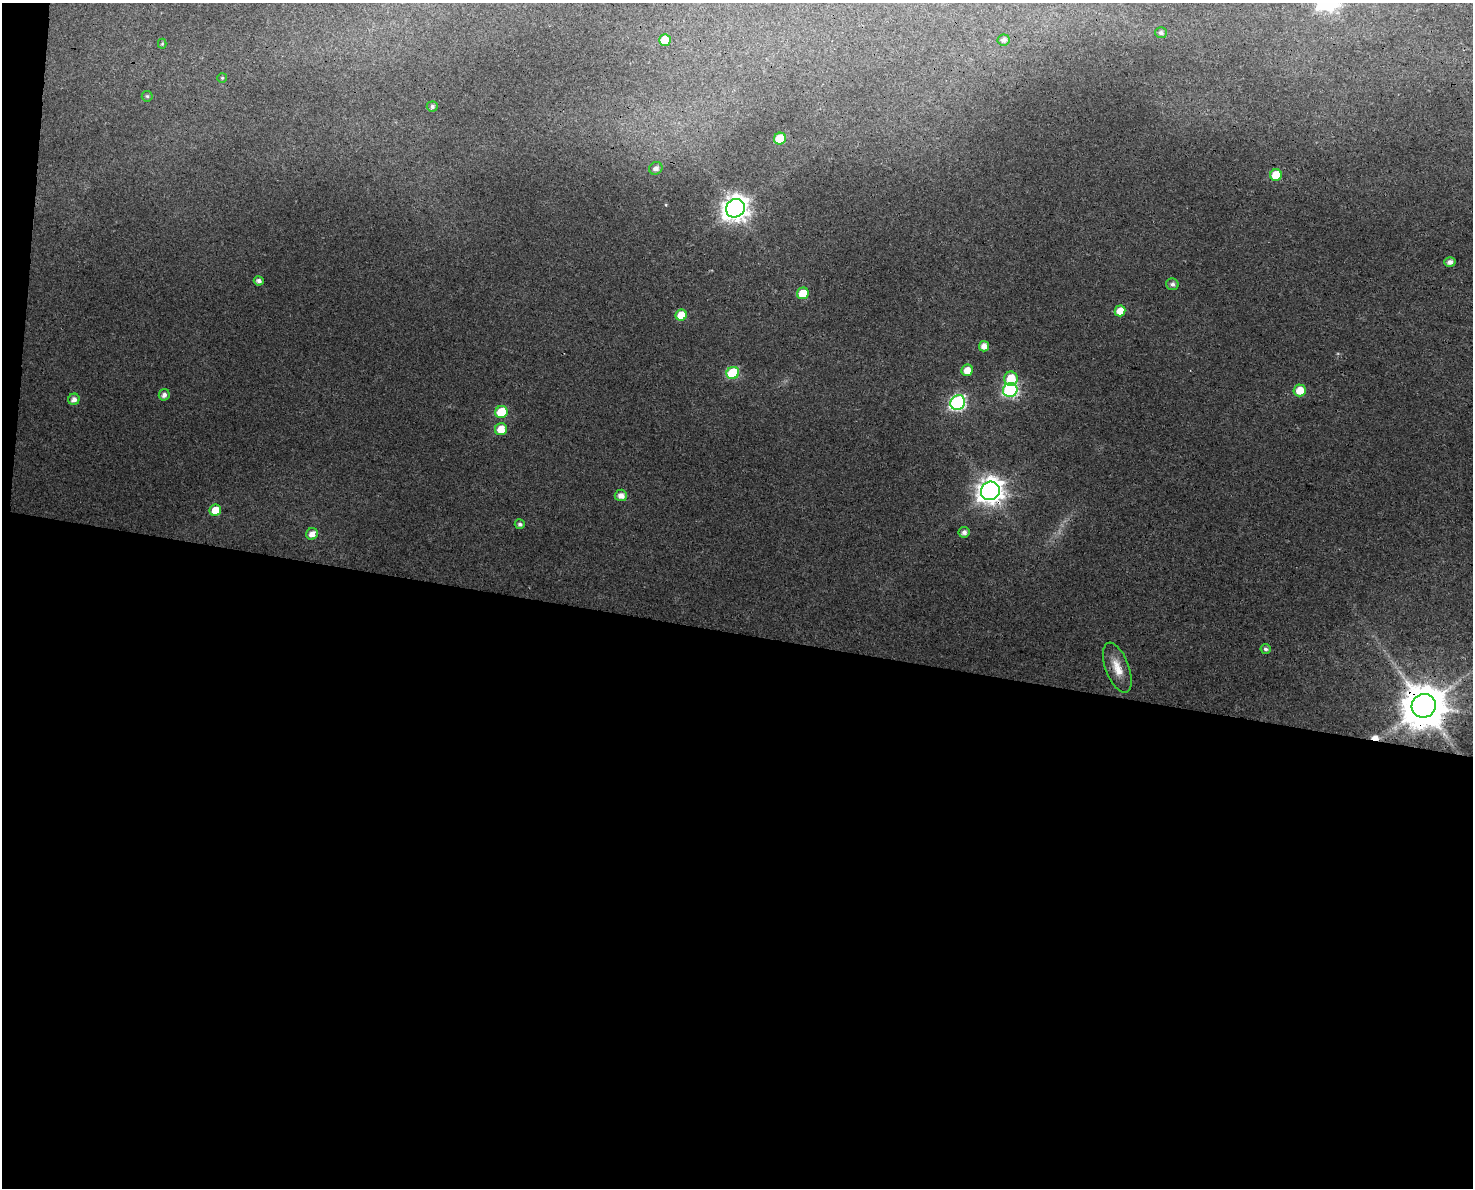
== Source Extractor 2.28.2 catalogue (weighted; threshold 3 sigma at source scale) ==
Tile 10 of 3 x 4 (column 1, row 4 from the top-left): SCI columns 344-1814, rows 10-1195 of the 5041 x 4776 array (HDU 1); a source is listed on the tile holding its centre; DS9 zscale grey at full resolution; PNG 1475 x 1190 px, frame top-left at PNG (2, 3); each listed source drawn as its Kron ellipse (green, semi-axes under 4 px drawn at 4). Shown black and unused: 48% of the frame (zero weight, under 3 of 4 exposures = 5% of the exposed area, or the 3 px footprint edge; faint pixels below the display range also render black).
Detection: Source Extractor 2.28.2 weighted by HDU 2 'WHT'; one run over the whole footprint, this tile lists its part. Background 0.0285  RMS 0.0044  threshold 0.0196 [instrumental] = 3 sigma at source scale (4.5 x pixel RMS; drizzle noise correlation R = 1.50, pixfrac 1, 0.0396/0.0396 arcsec/px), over >= 5 px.
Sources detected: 38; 1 cosmic-ray / hot-pixel residue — neither listed nor drawn; the other 37 listed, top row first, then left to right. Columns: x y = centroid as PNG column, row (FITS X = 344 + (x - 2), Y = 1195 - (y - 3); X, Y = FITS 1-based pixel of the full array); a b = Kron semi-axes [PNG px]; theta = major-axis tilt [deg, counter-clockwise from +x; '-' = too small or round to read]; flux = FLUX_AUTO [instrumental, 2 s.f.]
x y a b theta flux
1161 33 6 5 - 1.3
665 40 6 5 - 7.5
1003 40 6 5 - 1.6
162 44 5 4 - 0.49
222 78 5 5 - 0.65
147 96 5 5 - 0.74
432 106 5 5 - 1.3
780 139 6 6 - 15
656 168 7 6 - 2.2
1276 175 6 5 - 12
735 208 10 9 - 470
1450 262 5 4 - 2.2
259 281 5 4 - 2
1172 284 6 5 - 1.6
803 293 6 5 - 9
1120 311 5 5 - 5.9
681 315 6 5 - 9.2
984 346 5 5 - 3.7
967 370 6 5 - 5.6
733 373 6 6 - 34
1011 379 7 7 - 12
1010 390 7 7 - 77
1300 390 6 6 - 7.3
164 395 6 5 - 2
74 399 6 5 - 2.3
958 402 8 7 - 97
501 412 6 6 - 17
501 429 6 6 - 6.9
990 491 10 9 - 470
621 495 6 6 - 3.2
215 510 6 5 - 7.7
520 524 5 5 - 1.4
964 532 5 5 - 2.1
312 534 6 5 - 3.8
1266 649 5 5 - 1.1
1117 668 26 11 -69 7.6
1424 706 12 11 - 2000
Overlapping masked pixels (flux is a lower limit): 3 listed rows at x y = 735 208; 990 491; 1424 706